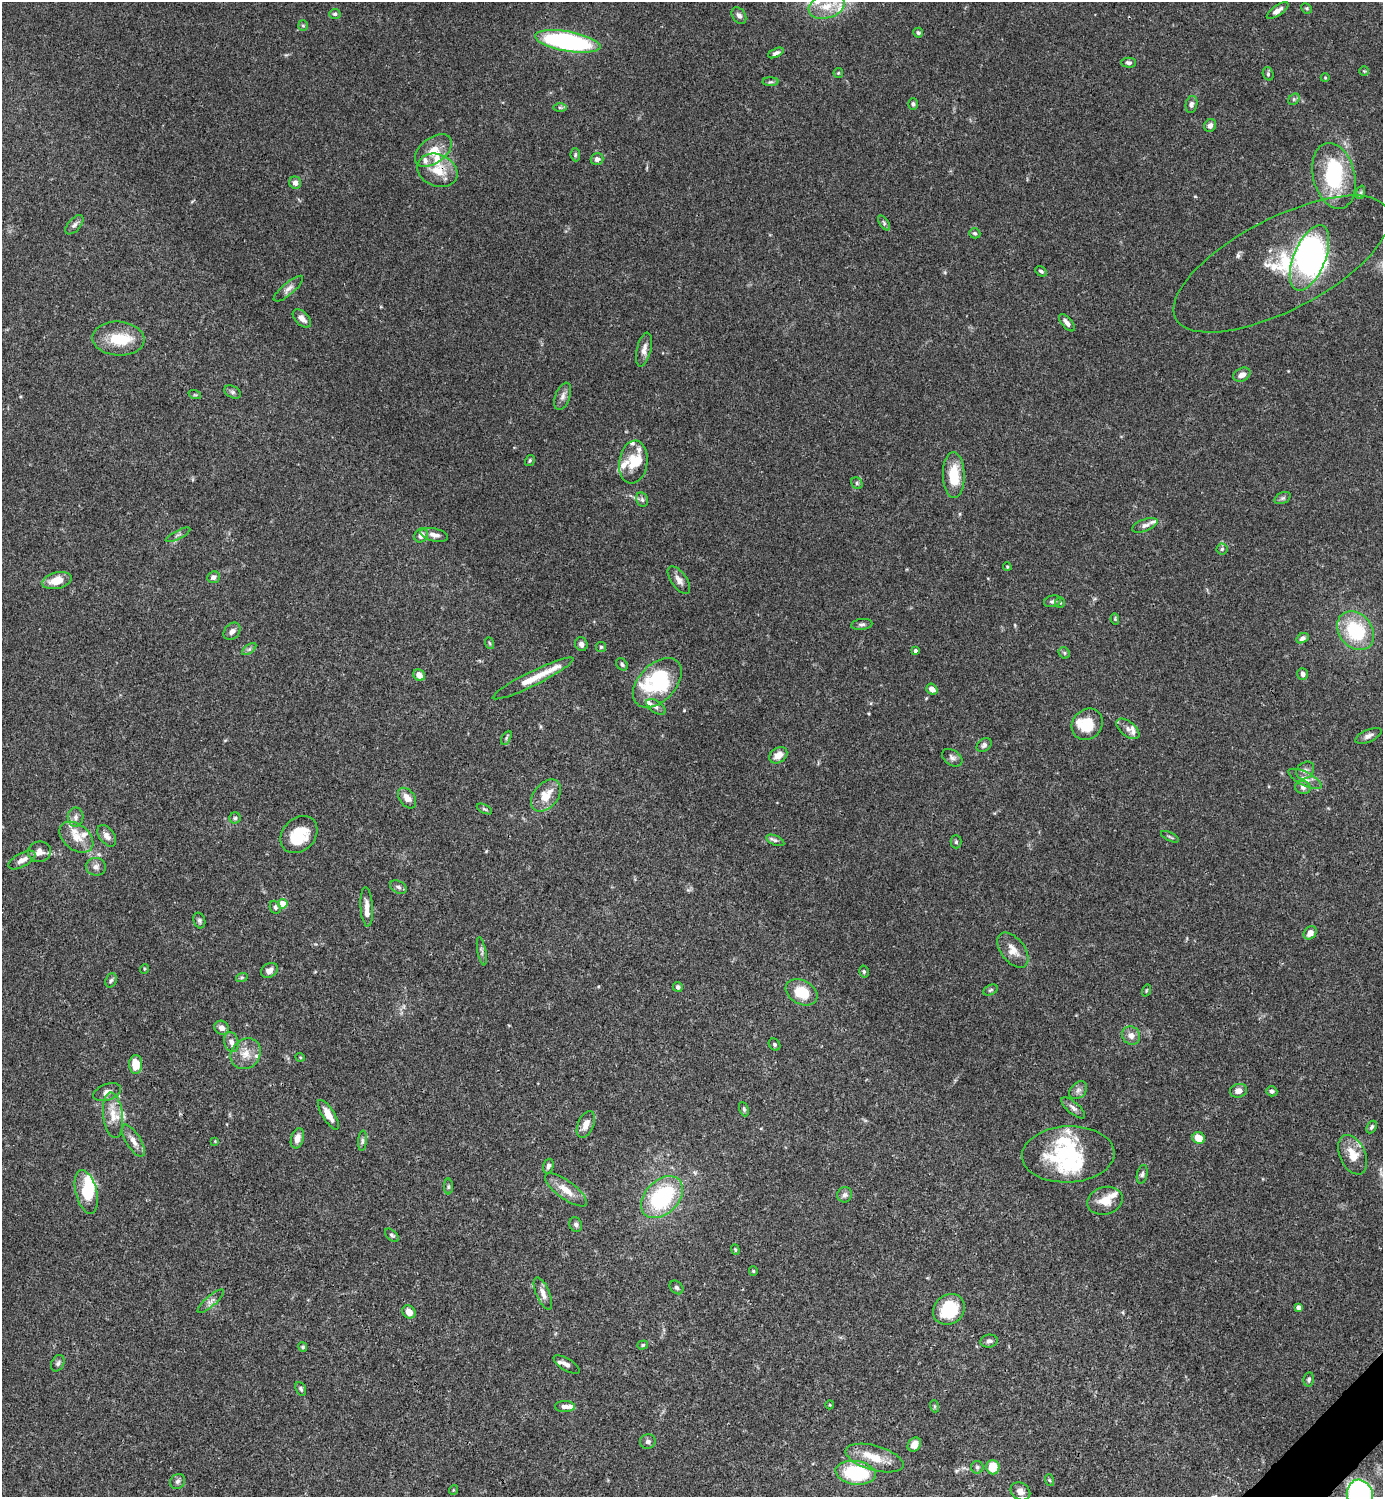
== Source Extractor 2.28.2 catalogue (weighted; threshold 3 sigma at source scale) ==
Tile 6 of 4 x 4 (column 2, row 2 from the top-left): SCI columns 1681-3061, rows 2989-4483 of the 5981 x 5981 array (HDU 1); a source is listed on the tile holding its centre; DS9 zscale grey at full resolution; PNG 1385 x 1499 px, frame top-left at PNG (2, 2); each listed source drawn as its Kron ellipse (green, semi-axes under 4 px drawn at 4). Shown black and unused: <1% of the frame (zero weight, under 3 of 4 exposures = <1% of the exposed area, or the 3 px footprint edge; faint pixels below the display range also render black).
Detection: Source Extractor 2.28.2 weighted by HDU 2 'WHT'; one run over the whole footprint, this tile lists its part. Background 0.066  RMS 0.0032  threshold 0.0144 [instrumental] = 3 sigma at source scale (4.5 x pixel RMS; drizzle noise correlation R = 1.50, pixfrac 1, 0.05/0.05 arcsec/px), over >= 5 px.
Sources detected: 213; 7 inside a brighter object's white glare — neither listed nor drawn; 25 inside a brighter listed object's ellipse — not listed separately; the other 181 listed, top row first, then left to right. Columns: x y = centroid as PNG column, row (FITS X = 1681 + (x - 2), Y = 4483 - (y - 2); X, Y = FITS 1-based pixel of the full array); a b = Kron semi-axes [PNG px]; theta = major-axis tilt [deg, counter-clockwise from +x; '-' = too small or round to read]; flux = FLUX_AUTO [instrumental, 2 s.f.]
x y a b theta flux
827 6 18 12 17 6
1307 8 6 4 -44 0.48
1277 11 13 5 35 1.7
335 14 5 5 - 0.58
739 15 9 6 -55 1.2
303 26 5 5 - 0.46
918 33 5 5 - 0.62
568 41 33 10 -10 58
776 53 8 4 24 0.92
1129 63 7 5 -1 0.83
1364 71 5 4 - 0.38
838 73 5 5 - 0.38
1268 74 7 5 -71 0.55
1325 78 4 4 - 0.32
770 82 8 4 0 0.55
1294 99 6 5 - 0.55
913 104 6 5 - 0.65
1191 104 8 5 77 0.97
560 107 7 4 -1 0.6
1210 125 6 6 - 1.4
433 151 21 12 37 4.9
575 155 6 4 -85 0.45
597 159 6 6 - 1.2
437 170 21 16 -24 7.3
1334 176 33 21 -76 25
295 183 6 6 - 1.7
1361 192 7 4 71 0.58
884 223 9 4 -56 0.64
74 225 11 6 48 1.1
975 233 6 5 - 0.56
1309 258 35 16 68 57
1282 264 119 46 27 42
1041 271 6 4 -29 0.64
288 289 18 6 40 1.7
302 318 11 6 -45 2.1
1067 323 10 5 -49 1.7
118 339 26 17 -4 10
644 349 17 7 77 2.1
1242 375 9 6 28 2.1
233 392 9 5 -27 0.82
195 395 6 4 -18 0.43
563 396 14 7 69 1.7
530 460 6 4 60 0.5
633 462 21 14 82 6.6
954 475 23 11 -89 9.4
857 483 6 5 - 0.59
1283 498 8 5 26 0.71
642 500 7 5 -68 0.85
1145 525 13 6 21 1.4
178 535 13 2 27 0.45
421 535 7 6 - 2.1
434 535 14 6 -13 1.8
1222 549 5 5 - 0.56
1007 567 4 3 - 0.36
213 577 6 5 - 1.3
57 580 15 8 14 5.2
679 580 16 7 -54 1.9
1052 601 8 5 14 0.78
1060 603 5 5 - 0.55
1115 619 5 4 - 0.36
862 624 11 5 7 0.92
232 631 10 7 47 1.4
1356 631 21 16 -51 19
1302 638 6 4 32 1.1
489 643 6 3 -70 0.36
581 644 7 6 - 1.1
601 647 5 5 - 0.47
249 649 8 4 36 0.75
915 651 3 3 - 0.72
1064 653 6 5 - 0.58
622 664 7 5 -51 0.75
1303 674 6 5 - 1.2
419 675 6 5 - 2.7
533 678 45 7 26 5.9
657 683 29 18 47 17
932 689 6 5 - 2.1
656 707 11 6 -34 1.1
1087 724 16 14 46 8
1128 729 13 7 -39 1.6
1368 736 14 6 24 1.4
506 738 7 4 60 0.59
984 745 8 6 39 0.86
778 755 10 7 35 3
952 758 11 7 -35 1.2
1305 770 10 8 42 1.4
1305 779 18 6 -26 2.2
1303 787 8 6 -18 1.2
546 796 18 12 51 5.6
407 798 11 7 -54 2.6
484 809 8 3 -26 0.51
76 817 9 8 - 1.3
235 818 5 5 - 0.55
299 835 20 16 46 11
107 836 12 7 -53 1.9
76 837 19 12 -39 4.7
1170 837 10 3 -26 0.45
775 840 9 4 -23 0.82
956 842 6 5 - 0.57
39 852 11 10 - 2.4
22 860 15 7 28 2.2
96 867 10 9 - 1.5
398 887 9 6 -29 0.9
283 904 5 5 - 5.2
275 907 7 5 -66 0.66
367 907 19 6 -86 2.3
199 920 8 6 -72 0.78
1310 933 7 6 - 2
1013 950 20 12 -52 3.5
482 951 14 3 -79 0.81
144 969 5 3 - 0.29
269 970 9 6 33 1.7
864 972 6 4 -75 0.62
242 977 6 4 18 0.45
111 980 7 5 70 0.65
678 987 5 5 - 0.8
990 990 7 5 27 0.57
1146 990 6 3 71 0.35
802 992 17 12 -29 8.9
221 1028 7 6 - 1.7
1131 1035 9 8 - 2.2
231 1042 10 7 -74 1.5
775 1045 6 5 - 0.61
246 1054 16 14 48 4.3
300 1057 5 3 - 0.27
136 1064 9 6 -89 6.1
1078 1090 10 7 45 1.3
1238 1091 9 6 14 1.9
1272 1091 5 5 - 0.75
107 1092 14 8 20 2
1073 1108 15 6 -40 1.4
744 1109 7 4 -69 0.57
113 1115 23 9 -83 4.5
328 1115 17 6 -58 3.4
586 1124 14 8 67 2.5
1372 1127 7 4 63 0.67
297 1138 10 6 72 2.2
1199 1138 6 5 - 4.4
133 1141 18 7 -58 2.7
215 1141 4 4 - 0.26
362 1141 10 4 85 0.76
1068 1154 46 28 3 27
1353 1155 21 13 -65 5.3
548 1166 7 5 73 0.97
1142 1174 9 5 78 0.74
448 1187 8 4 90 0.52
566 1190 25 9 -36 4.5
86 1192 22 10 -76 10
845 1195 8 7 - 1.1
662 1197 24 16 46 31
1105 1201 18 13 15 5
576 1225 7 6 - 0.86
392 1235 8 5 -43 0.6
735 1250 5 4 - 0.4
753 1271 4 4 - 0.36
676 1287 8 6 -45 0.7
543 1293 17 6 -67 2.2
211 1301 17 5 40 1.4
1299 1307 4 4 - 1.2
949 1309 17 14 39 15
409 1312 7 6 - 2.5
989 1341 8 6 9 0.96
643 1345 5 4 - 0.46
303 1347 5 4 - 0.51
58 1363 8 6 63 0.88
566 1364 15 6 -32 1.5
1309 1379 7 5 80 0.69
301 1389 7 5 -64 0.61
830 1405 4 4 - 0.31
565 1406 10 5 -1 1.3
934 1406 6 4 -71 0.4
648 1441 8 7 - 0.93
914 1445 7 6 - 2.6
874 1458 30 12 -15 6.6
977 1467 6 6 - 0.65
993 1467 7 6 - 6.5
856 1473 20 11 -8 23
1049 1480 6 3 -71 0.4
178 1481 8 7 - 0.94
453 1490 5 3 - 0.26
1020 1491 10 8 -34 1.8
1360 1495 16 13 -75 95
Overlapping masked pixels (flux is a lower limit): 2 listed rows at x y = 437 170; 1282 264
Isophote crosses this tile's border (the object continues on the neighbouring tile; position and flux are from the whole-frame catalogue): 2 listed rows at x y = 827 6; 1360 1495